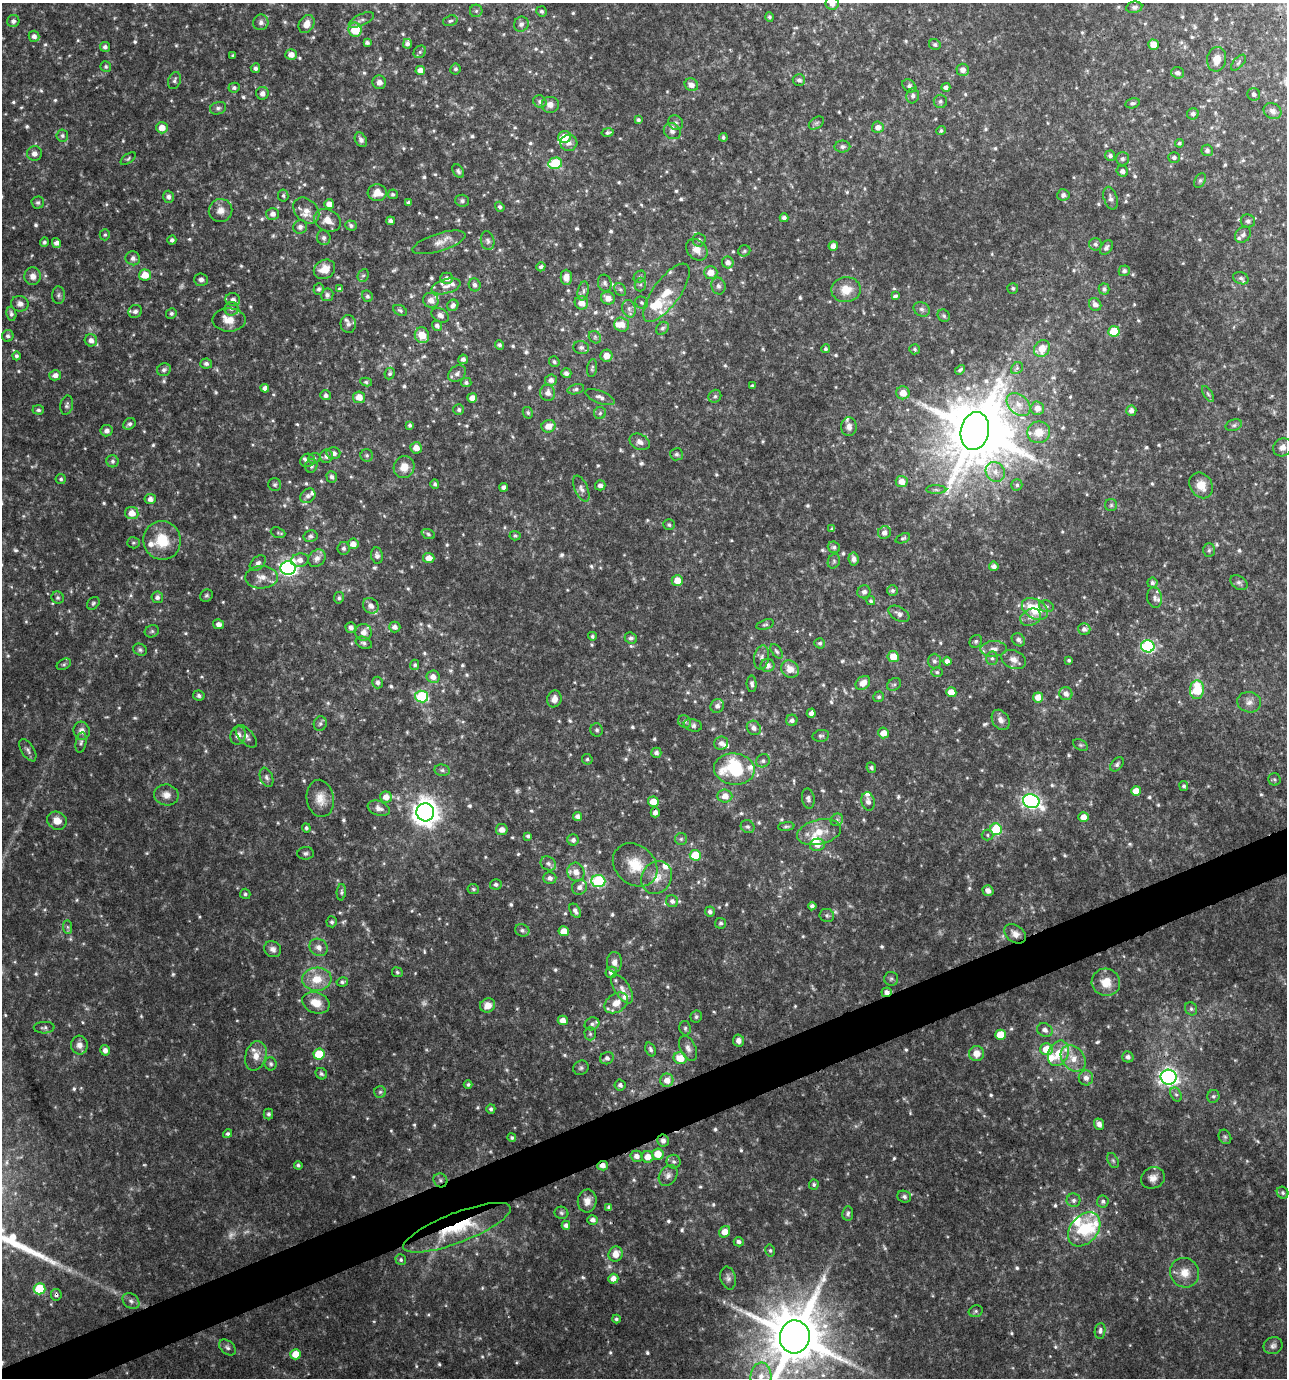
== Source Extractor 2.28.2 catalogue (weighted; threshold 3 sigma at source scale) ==
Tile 7 of 4 x 4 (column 3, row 2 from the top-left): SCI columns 2648-3932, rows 2756-4131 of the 5349 x 5509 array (HDU 1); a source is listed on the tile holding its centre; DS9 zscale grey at full resolution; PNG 1289 x 1380 px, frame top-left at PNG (2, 3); each listed source drawn as its Kron ellipse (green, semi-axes under 4 px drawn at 4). Shown black and unused: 3% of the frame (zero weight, under 3 of 4 exposures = <1% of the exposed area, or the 3 px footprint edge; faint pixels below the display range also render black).
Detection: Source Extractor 2.28.2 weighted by HDU 2 'WHT'; one run over the whole footprint, this tile lists its part. Background 0.0481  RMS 0.0052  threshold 0.0234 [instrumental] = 3 sigma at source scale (4.5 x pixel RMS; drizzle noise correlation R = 1.50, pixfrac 1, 0.0396/0.0396 arcsec/px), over >= 5 px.
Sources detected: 908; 24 too faint to see at this stretch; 1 inside a brighter object's white glare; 1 long thin detection or spike segment (spike, bleed or trail) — neither listed nor drawn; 37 inside a brighter listed object's ellipse — not listed separately; of the other 845, all 500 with FLUX_AUTO >= 0.974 (the completeness limit of this list) listed and drawn (345 fainter detections not listed), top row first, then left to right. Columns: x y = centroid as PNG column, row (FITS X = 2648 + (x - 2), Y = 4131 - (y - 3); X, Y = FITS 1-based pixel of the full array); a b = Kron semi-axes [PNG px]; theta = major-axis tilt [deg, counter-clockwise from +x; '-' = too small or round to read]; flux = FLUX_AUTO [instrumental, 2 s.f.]
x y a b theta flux
832 3 6 6 - 3.1
1134 7 8 5 9 1.7
476 11 6 6 - 1.2
542 11 5 5 - 1.1
769 17 4 4 - 1
361 20 13 5 25 2
13 21 6 6 - 1.9
450 21 7 5 18 1.1
261 22 8 7 - 2.3
307 24 9 7 60 4.6
521 24 8 7 - 2
355 30 7 6 - 15
34 36 5 5 - 2.4
367 43 4 4 - 1.5
407 44 5 4 - 1.9
935 44 6 5 - 1.2
1154 45 5 5 - 5.9
105 47 5 5 - 1.9
420 52 7 5 46 1.2
291 55 5 5 - 3.9
233 56 3 3 - 1
1217 59 12 9 80 6.4
1238 63 9 5 49 1.3
106 67 5 5 - 1.1
255 68 5 4 - 1.6
455 69 5 5 - 1.2
420 70 5 4 - 4
963 70 6 6 - 3.1
1178 73 6 5 - 2.1
799 80 6 6 - 1.8
174 81 9 6 71 1.6
379 82 7 6 - 2.6
691 85 7 6 - 3.1
909 86 8 5 -39 1.7
946 87 4 4 - 2.1
234 88 5 5 - 1.3
262 93 6 6 - 2.7
1254 94 6 6 - 1.8
913 96 7 6 - 1.8
940 101 7 6 - 1.4
540 102 7 6 - 1.7
1132 103 7 5 14 1.3
550 104 9 8 - 3.4
218 108 8 6 18 1.5
1272 111 9 7 -33 3
1193 114 6 5 - 1.8
638 120 4 3 - 1.1
676 123 8 7 - 1.6
816 123 8 5 36 1.1
878 127 6 6 - 3.7
162 128 6 5 - 5.7
672 131 9 7 -40 2.4
941 131 5 4 - 1
608 132 6 4 10 1.4
62 135 6 6 - 1.3
564 137 6 5 - 9.7
723 137 4 4 - 1.1
361 140 8 5 -59 2.1
569 143 8 8 - 2.5
1179 143 4 4 - 1.1
842 147 8 6 2 1.8
1207 150 5 5 - 1.5
34 153 7 7 - 2.6
1110 156 5 5 - 1.5
1174 158 6 5 - 1.4
128 159 9 4 35 1
1122 159 6 6 - 1.5
555 163 7 5 12 30
458 171 7 5 -56 1.3
1122 171 6 5 - 2.3
1200 180 8 5 63 1.1
377 193 9 8 - 6.5
393 194 5 4 - 1.2
1063 195 6 5 - 1.8
283 196 6 5 - 1
168 197 6 5 - 2.1
1111 198 12 6 -74 1.9
462 201 7 6 - 1.4
409 202 4 4 - 1.1
38 203 6 6 - 1.1
329 204 5 5 - 3.9
500 207 5 4 - 1.3
221 210 12 11 - 4.6
306 211 15 11 -45 5
273 214 6 6 - 2.9
784 218 4 4 - 1.5
327 220 14 10 -27 5.5
391 221 4 4 - 1.8
1248 221 7 6 - 1.6
351 225 6 5 - 1.5
300 227 7 6 - 2
105 235 6 5 - 1
1243 235 9 7 50 1.8
324 238 7 7 - 1.8
172 240 4 4 - 1.5
699 240 6 6 - 1.8
488 241 9 6 -77 1.6
44 242 5 4 - 1.3
439 242 27 9 17 5.3
56 243 5 4 - 2.5
1095 244 6 6 - 1.4
833 246 5 4 - 3.1
1106 248 8 5 53 1.7
697 250 12 9 -47 4.9
744 251 6 5 - 1
133 258 7 7 - 2.1
728 262 6 5 - 2.9
541 267 5 4 - 1.4
324 269 11 9 28 7.1
1124 271 5 5 - 1.6
711 272 7 6 - 6
145 275 6 5 - 7.4
363 275 6 5 - 1.1
33 276 9 8 - 3.4
566 277 7 5 -90 4.3
640 277 6 5 - 1.2
447 278 6 6 - 2.9
1241 278 8 6 -21 1.4
201 280 7 6 - 1.8
605 283 8 6 -74 1.6
475 285 6 6 - 1.9
640 285 7 5 89 1.1
446 286 15 7 16 3.2
718 286 8 7 - 1.9
1013 288 5 5 - 1
319 289 6 5 - 1.4
340 289 4 4 - 1.6
620 289 7 5 -52 1.3
1104 289 5 5 - 1.7
846 290 14 12 7 8.6
583 291 9 5 78 1.8
666 293 34 13 54 14
58 295 9 6 89 1.4
327 295 6 6 - 1.9
367 296 6 5 - 1.4
895 296 4 3 - 1.4
608 298 7 6 - 3.8
233 300 7 6 - 2.3
431 300 8 7 - 3.9
581 303 7 6 - 5.4
642 303 6 5 - 1
20 304 9 8 - 2.6
1095 304 7 6 - 2.8
453 305 6 5 - 2.1
232 309 7 7 - 1.8
629 309 9 6 -75 2.1
922 309 8 7 - 1.8
400 310 7 5 -29 1.2
135 311 7 6 - 2.2
171 313 5 5 - 1.2
11 314 7 5 -80 1.4
440 315 9 6 -30 2.4
944 316 6 5 - 1
229 320 17 11 0 6.3
348 324 9 7 -78 1.6
621 324 7 7 - 5
437 326 5 4 - 1.6
662 328 7 5 49 1.3
1114 331 5 5 - 18
422 335 8 7 - 8.3
8 336 6 5 - 1.6
595 337 7 5 -49 1.1
91 340 6 6 - 3
499 345 5 4 - 1.3
581 348 8 6 -13 1.7
825 349 4 4 - 1
915 349 5 5 - 1.1
1042 349 9 7 51 8.2
16 356 4 4 - 1.3
606 356 6 6 - 4.8
463 359 5 5 - 2
554 362 5 5 - 1.1
206 363 6 5 - 1.6
592 368 9 5 81 1.1
1017 368 7 5 44 1.2
164 370 7 6 - 1.6
960 370 6 3 46 1.1
566 373 5 5 - 2.2
390 374 6 5 - 1.3
457 374 10 7 38 2.3
55 375 6 5 - 2.6
551 380 6 5 - 2.3
366 382 6 4 -10 1
466 382 5 4 - 1.3
753 386 4 3 - 1.1
265 388 4 4 - 2.7
576 389 8 5 14 1.3
548 393 8 7 - 3.3
903 393 7 6 - 5.6
1208 394 9 4 -58 1.1
325 395 5 5 - 1.6
715 396 7 6 - 1.2
359 397 6 6 - 5.6
600 397 15 6 -22 2.7
472 398 5 4 - 4.2
67 405 10 6 77 1.5
1019 405 13 9 -42 5.8
1037 408 7 7 - 4.5
459 409 5 5 - 1.1
38 410 6 4 -4 1.2
1131 411 5 5 - 2.7
528 413 6 5 - 0.97
600 413 6 6 - 1.3
129 424 6 5 - 1.5
410 425 4 3 - 1.1
1234 425 8 5 18 1.3
548 426 7 6 - 5.7
849 427 9 7 -88 2.6
107 431 6 6 - 2.2
975 431 19 14 78 3500
1039 432 11 11 - 8.1
640 442 10 7 -25 2.9
1283 447 10 8 36 3.2
416 448 6 5 - 5.4
333 453 7 6 - 2.4
676 454 6 6 - 1.3
367 455 6 6 - 1.1
326 456 7 6 - 2
314 458 6 5 - 1
307 460 7 6 - 1.7
112 461 6 6 - 1.4
311 466 7 6 - 1.6
404 467 11 10 - 6.4
995 472 10 9 - 4.1
332 477 6 5 - 1.6
61 479 5 5 - 0.98
902 481 6 5 - 4.9
435 484 5 4 - 1.2
275 485 6 6 - 1.2
600 485 5 5 - 2.3
1017 485 5 5 - 1.2
1201 485 13 11 -57 7.1
504 487 4 4 - 2.5
581 489 14 6 -66 2.6
936 490 10 4 -1 1.4
308 496 8 6 42 2.2
150 499 5 5 - 2.5
1111 505 6 6 - 1
132 513 7 6 - 6.3
669 525 6 5 - 1
832 529 4 3 - 1
884 532 6 6 - 2.8
278 533 7 5 -20 0.98
428 534 7 4 -22 1
310 536 7 6 - 1.5
515 536 5 5 - 0.99
903 538 8 4 22 1.1
162 540 19 18 - 16
133 543 6 5 - 1.1
353 544 5 5 - 4.4
834 547 6 5 - 1.4
343 548 6 6 - 1.4
1209 550 7 5 88 1.1
377 556 8 6 -82 1.9
317 558 10 7 44 3.3
429 558 5 5 - 5
853 559 6 5 - 2.2
300 560 9 6 9 3.3
834 561 7 6 - 1.2
258 563 9 6 43 1.8
994 566 5 4 - 2.3
288 568 7 7 - 170
262 577 16 11 2 5.6
677 580 6 5 - 7
1152 583 5 5 - 1.4
1239 583 9 6 -32 1.5
892 590 5 5 - 1.2
864 592 7 6 - 2.1
206 596 6 6 - 1.1
157 597 6 6 - 1.7
58 598 6 6 - 1.3
339 598 6 5 - 1.1
1155 598 10 7 -79 2.1
871 601 5 4 - 0.97
93 603 7 5 46 1.1
371 606 8 7 - 2.8
1046 606 7 5 -15 1.3
1035 609 14 9 -32 18
899 614 11 6 -31 2.4
1031 617 11 8 27 3.5
218 624 5 5 - 2.3
765 624 9 5 16 1.1
351 627 5 5 - 2
395 627 5 5 - 2.4
1084 629 6 5 - 2
152 631 7 6 - 1.2
364 632 8 8 - 4
592 636 4 4 - 0.99
631 638 6 5 - 1.4
1018 640 7 6 - 1.9
976 641 6 6 - 1.1
364 643 8 5 -26 1.5
820 643 5 5 - 1.1
1148 646 6 6 - 78
993 649 13 8 3 3.6
140 650 7 5 -29 1.2
777 651 8 4 -52 1.1
762 657 12 7 81 2.2
893 657 6 5 - 7.8
992 658 7 6 - 1.4
1014 660 13 9 -23 4
1069 660 3 3 - 1
934 661 7 6 - 1.6
947 661 4 4 - 2.6
64 664 7 5 30 0.97
415 665 5 4 - 1.2
768 665 7 6 - 3
790 669 9 8 - 5.3
937 672 6 5 - 1
433 677 6 6 - 3.9
378 683 6 5 - 1.9
863 683 8 6 42 5.4
752 684 8 5 -88 1.5
894 684 7 5 37 1.1
1197 690 9 7 85 20
951 692 5 5 - 6.7
1066 694 6 6 - 3
199 696 6 5 - 1.4
422 696 6 6 - 42
879 697 5 5 - 1.1
1038 697 5 5 - 5.7
554 699 8 7 - 3.4
1249 702 12 10 -8 3.4
717 706 7 6 - 2.3
811 713 4 4 - 2.1
792 720 6 5 - 1.8
1001 720 11 8 -58 3.2
685 722 7 6 - 1.3
320 724 7 6 - 1.3
693 725 9 6 -14 1.9
754 728 7 6 - 2.3
597 730 6 6 - 1.2
82 731 9 8 - 3.3
883 733 5 5 - 5.2
238 735 9 7 73 3.5
246 736 14 7 -47 2.6
821 736 8 5 9 1.3
81 743 10 5 80 1.5
721 743 7 6 - 2.7
1080 745 8 5 -26 1
28 750 12 6 -58 2
656 753 5 5 - 1.7
587 759 5 5 - 1.1
763 761 7 6 - 1.5
1117 764 8 5 49 1.6
871 768 5 5 - 1.3
734 769 20 15 -5 38
442 770 8 5 -9 1.4
267 777 10 6 -69 1.8
1274 779 6 6 - 1
1184 786 5 4 - 1.1
1136 791 5 5 - 7.6
166 795 12 10 -10 4
725 796 7 6 - 5.2
386 797 6 5 - 4.2
320 798 19 13 -82 7.1
808 799 10 6 -80 2.1
1031 801 8 6 -19 170
653 802 5 5 - 7.4
868 802 9 6 -77 2.6
379 808 11 7 -21 3.1
425 812 9 9 - 610
655 812 5 4 - 2.4
578 816 5 4 - 2.5
1084 817 5 5 - 5.8
837 820 7 5 42 1.3
57 821 10 9 - 5.6
786 826 8 4 7 1
748 827 7 6 - 1.6
306 828 4 4 - 1.3
996 829 6 5 - 28
502 830 6 5 - 3.7
819 832 22 12 13 10
987 835 6 5 - 1
528 836 4 4 - 1.4
681 839 6 6 - 1
573 840 5 5 - 1.8
817 845 7 6 - 3
306 853 8 6 3 1.4
695 855 5 5 - 14
548 864 8 6 -31 2.1
635 865 24 19 -41 15
576 872 9 8 - 4.7
550 878 6 6 - 2.3
657 878 17 14 58 7.6
598 881 7 6 - 53
496 884 6 5 - 1.5
579 887 8 7 - 2.9
473 889 6 5 - 0.98
988 891 5 5 - 3
341 892 8 4 86 1.2
245 894 5 5 - 0.99
672 901 6 6 - 2.1
812 906 4 4 - 1.8
575 911 8 5 -60 2.3
710 912 5 5 - 2
827 915 7 6 - 1.3
332 922 5 5 - 1.1
721 923 5 5 - 1.2
68 927 7 4 -89 1
522 930 7 6 - 1.6
564 931 5 5 - 6.3
1015 934 12 8 -36 3.5
318 947 10 8 -36 3.3
273 949 9 7 -31 2.3
614 962 10 7 -89 3.2
397 972 5 5 - 1
611 972 6 5 - 3
317 979 14 11 4 10
891 979 7 7 - 1.3
342 982 6 4 10 1.2
1106 982 14 13 - 8.8
622 989 16 7 -57 4.3
887 992 5 5 - 2.7
316 1003 14 10 -21 7.9
616 1003 13 9 35 6.2
488 1005 8 7 - 5
1191 1009 7 6 - 1.2
696 1017 6 6 - 1.1
563 1020 5 4 - 4.5
592 1024 7 6 - 1.8
44 1028 10 5 2 1.4
685 1028 7 5 -80 1.2
1045 1030 8 6 -29 2.4
590 1034 6 5 - 1.2
1000 1035 5 5 - 11
738 1040 6 5 - 2.5
79 1045 9 8 - 3.3
688 1048 13 7 -64 2.9
1046 1049 6 6 - 11
105 1050 5 5 - 2.8
651 1050 7 4 -69 1.5
976 1053 7 7 - 5.7
1058 1053 13 10 66 8.6
319 1054 5 5 - 19
256 1056 15 10 74 6.1
1128 1057 6 5 - 2.1
607 1058 7 6 - 2
680 1058 6 6 - 9.1
1073 1058 14 11 -50 6.7
271 1064 6 6 - 1.4
581 1068 8 7 - 1.3
321 1074 6 5 - 1.2
1169 1077 8 7 - 190
1086 1078 7 7 - 2.8
667 1080 7 6 - 5.1
468 1085 4 4 - 1.1
620 1085 5 5 - 1.7
380 1092 6 5 - 1
1176 1094 7 5 -61 1.3
1213 1096 6 6 - 1.1
491 1109 5 4 - 1.3
268 1114 5 5 - 1.3
1099 1124 6 4 -69 2.7
228 1134 5 4 - 1.2
1225 1137 7 6 - 1.2
512 1138 4 4 - 1.1
663 1141 6 6 - 2.3
658 1154 6 5 - 8.4
637 1156 6 5 - 3
648 1157 6 6 - 5.4
1113 1160 8 5 -62 1.1
674 1162 7 7 - 1.5
298 1165 4 4 - 1.1
603 1166 5 4 - 3.3
668 1175 11 8 56 2.7
1153 1178 12 10 23 3.7
440 1180 7 6 - 1.5
814 1185 5 5 - 1
1283 1193 6 5 - 1.2
904 1197 7 5 -19 1.3
1073 1200 7 7 - 1.6
587 1201 11 9 85 4.2
1103 1201 6 6 - 1.3
609 1207 4 4 - 1.5
561 1213 7 6 - 1.1
848 1213 7 5 84 1.3
593 1220 5 4 - 2.5
566 1225 4 4 - 1.9
457 1228 57 15 21 36
1084 1229 19 13 49 37
725 1232 6 5 - 7.4
739 1242 5 4 - 1.5
770 1250 6 5 - 1
616 1254 8 7 - 5.3
401 1260 5 5 - 1.1
1185 1273 15 14 - 8.2
728 1278 11 7 -76 2.1
613 1279 5 5 - 3.5
39 1289 6 5 - 28
56 1295 6 5 - 1.3
131 1301 9 7 -38 2
976 1311 7 5 16 1.1
616 1319 4 4 - 1
1100 1331 8 5 82 1.6
795 1337 16 15 - 4500
1273 1346 9 8 - 2.1
227 1347 9 6 -41 1.8
296 1354 5 5 - 9.8
761 1376 13 10 84 6.3
Overlapping masked pixels (flux is a lower limit): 6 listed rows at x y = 887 992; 663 1141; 603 1166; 440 1180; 457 1228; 56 1295
Isophote crosses this tile's border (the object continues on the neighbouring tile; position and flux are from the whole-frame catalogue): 3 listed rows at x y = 832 3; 795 1337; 761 1376